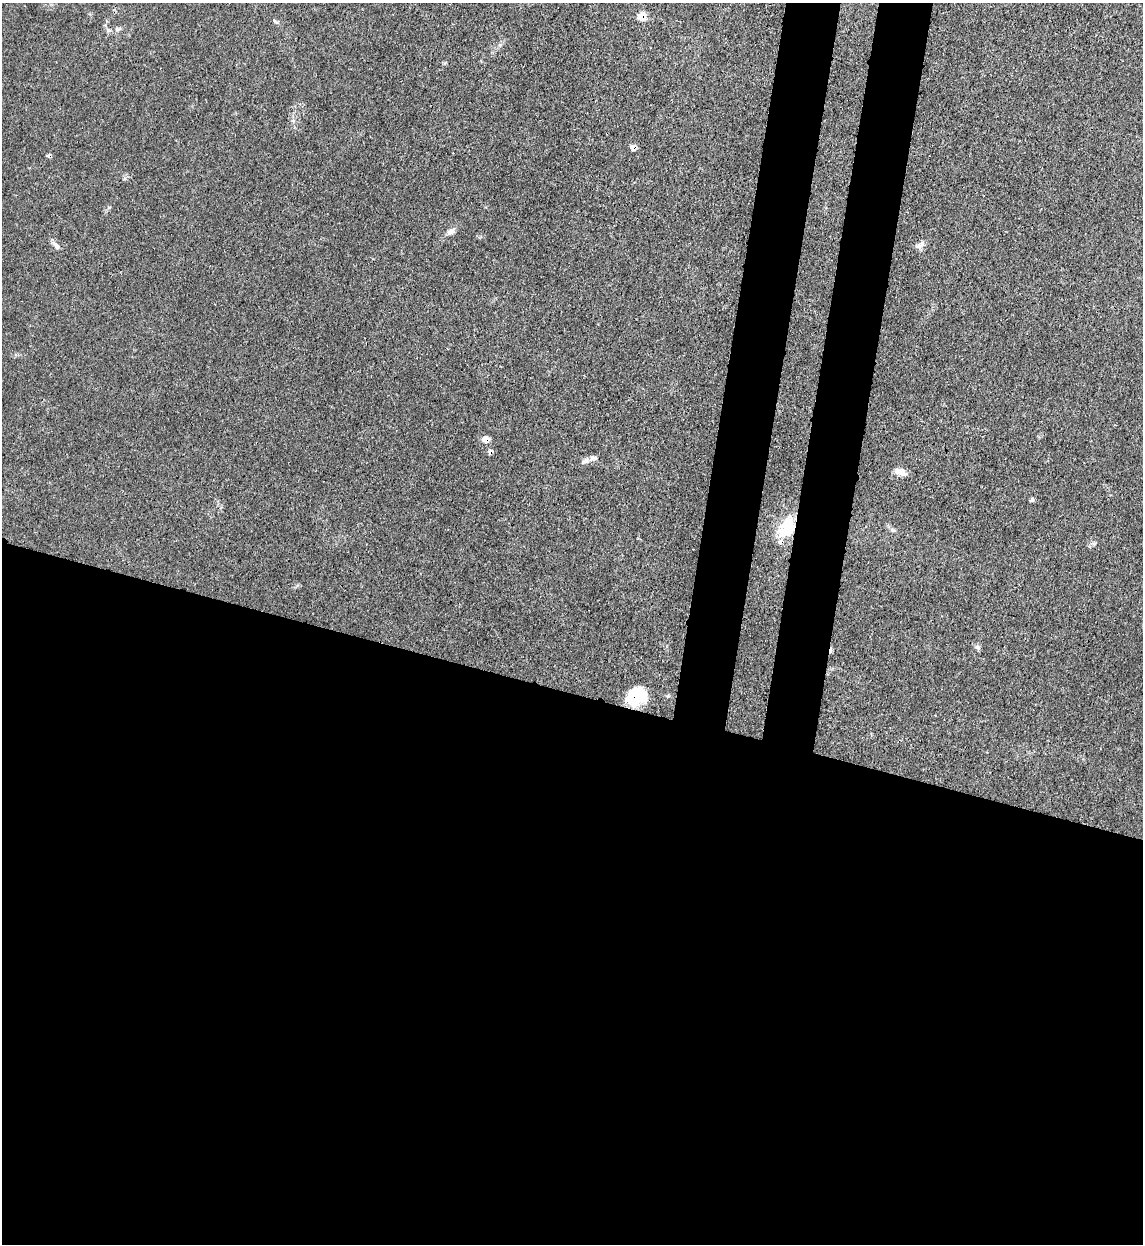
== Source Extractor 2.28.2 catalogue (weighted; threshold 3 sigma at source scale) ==
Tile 14 of 4 x 4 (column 2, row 4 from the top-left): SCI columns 1470-2610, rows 24-1265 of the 5101 x 5011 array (HDU 1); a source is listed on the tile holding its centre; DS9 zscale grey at full resolution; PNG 1145 x 1246 px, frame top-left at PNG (2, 3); no overlay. Shown black and unused: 50% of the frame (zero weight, under 3 of 4 exposures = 7% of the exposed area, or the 3 px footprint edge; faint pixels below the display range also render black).
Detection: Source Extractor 2.28.2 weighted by HDU 2 'WHT'; one run over the whole footprint, this tile lists its part. Background 0.0171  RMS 0.0027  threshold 0.0122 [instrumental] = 3 sigma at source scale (4.5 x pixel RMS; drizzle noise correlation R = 1.50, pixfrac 1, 0.05/0.05 arcsec/px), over >= 5 px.
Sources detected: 21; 1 inside a brighter object's white glare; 4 cosmic-ray / hot-pixel residue — not listed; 1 inside a brighter listed object's ellipse — not listed separately; the other 15 listed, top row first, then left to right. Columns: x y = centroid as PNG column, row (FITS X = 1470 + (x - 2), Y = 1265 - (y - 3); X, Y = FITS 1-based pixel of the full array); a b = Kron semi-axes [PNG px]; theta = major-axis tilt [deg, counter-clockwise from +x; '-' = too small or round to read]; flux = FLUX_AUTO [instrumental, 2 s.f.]
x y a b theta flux
642 16 6 6 - 5
275 21 8 3 -45 0.39
117 29 7 5 -22 0.57
633 147 5 5 - 1.8
451 231 11 7 36 1.2
920 245 12 7 37 1.2
56 246 12 6 -45 1.2
485 439 8 7 - 1.7
593 458 10 7 2 1
900 472 14 7 -19 2.2
1032 500 6 5 - 0.45
786 528 30 19 58 8.9
893 530 6 5 - 0.48
977 647 8 4 -45 0.61
638 692 26 17 -84 7.7
Overlapping masked pixels (flux is a lower limit): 5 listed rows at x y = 642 16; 633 147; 485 439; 786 528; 638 692
Unlisted compact peaks at least as high as the median listed source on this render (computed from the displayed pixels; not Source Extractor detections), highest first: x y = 109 207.